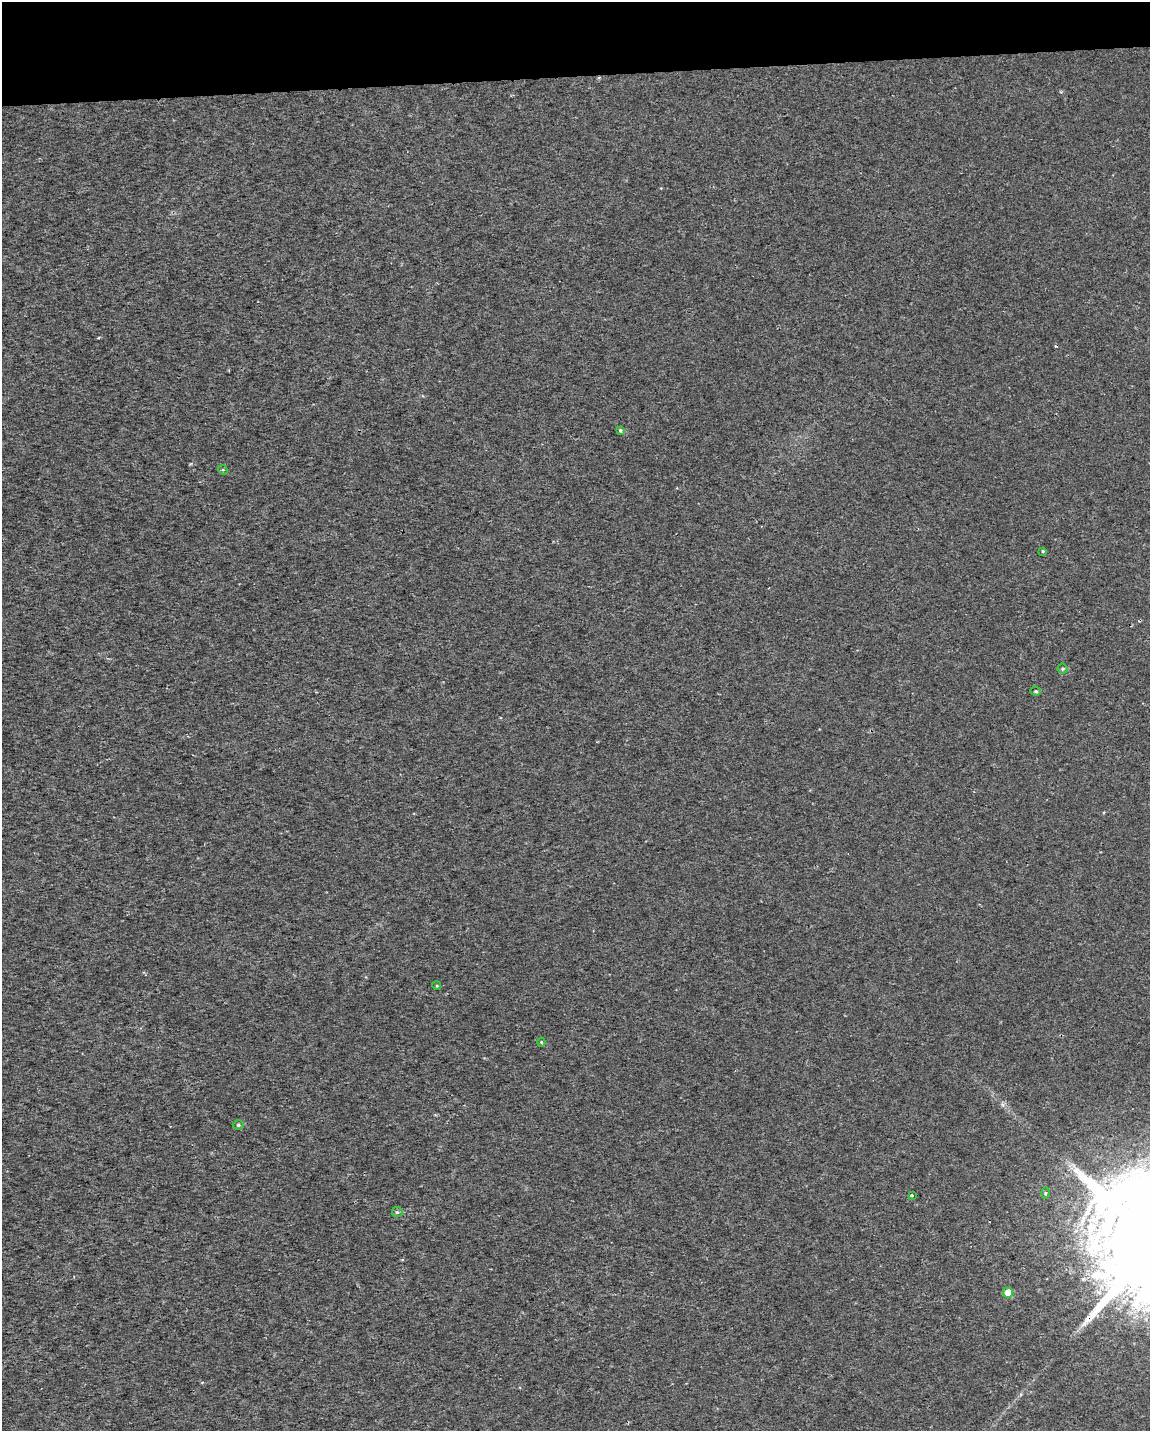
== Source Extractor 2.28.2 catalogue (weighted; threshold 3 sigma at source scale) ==
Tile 3 of 4 x 3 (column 3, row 1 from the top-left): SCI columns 2299-3446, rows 2910-4338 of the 4595 x 4347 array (HDU 1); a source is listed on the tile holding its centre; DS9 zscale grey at full resolution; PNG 1152 x 1433 px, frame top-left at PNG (2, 2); each listed source drawn as its Kron ellipse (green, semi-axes under 4 px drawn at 4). Shown black and unused: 5% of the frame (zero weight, under 2 of 3 exposures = <1% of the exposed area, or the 3 px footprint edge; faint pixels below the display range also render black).
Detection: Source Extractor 2.28.2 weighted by HDU 2 'WHT'; one run over the whole footprint, this tile lists its part. Background 0.00345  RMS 0.003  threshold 0.0136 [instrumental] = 3 sigma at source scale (4.5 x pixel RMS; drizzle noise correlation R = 1.50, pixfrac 1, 0.0396/0.0396 arcsec/px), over >= 5 px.
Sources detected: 13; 1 cosmic-ray / hot-pixel residue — neither listed nor drawn; the other 12 listed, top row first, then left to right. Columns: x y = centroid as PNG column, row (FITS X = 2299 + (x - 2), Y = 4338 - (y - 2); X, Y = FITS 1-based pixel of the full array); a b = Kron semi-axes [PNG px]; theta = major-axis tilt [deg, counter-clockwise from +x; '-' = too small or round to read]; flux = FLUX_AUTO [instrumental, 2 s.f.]
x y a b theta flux
620 430 4 3 - 0.51
223 470 5 4 - 0.33
1043 551 3 3 - 0.39
1063 669 5 5 - 0.51
1036 691 5 4 - 0.4
437 986 4 3 - 0.28
541 1042 4 4 - 0.29
238 1125 5 4 - 0.49
1045 1193 5 3 - 0.31
912 1196 3 3 - 2.1
397 1212 5 5 - 0.47
1008 1293 5 5 - 6.2